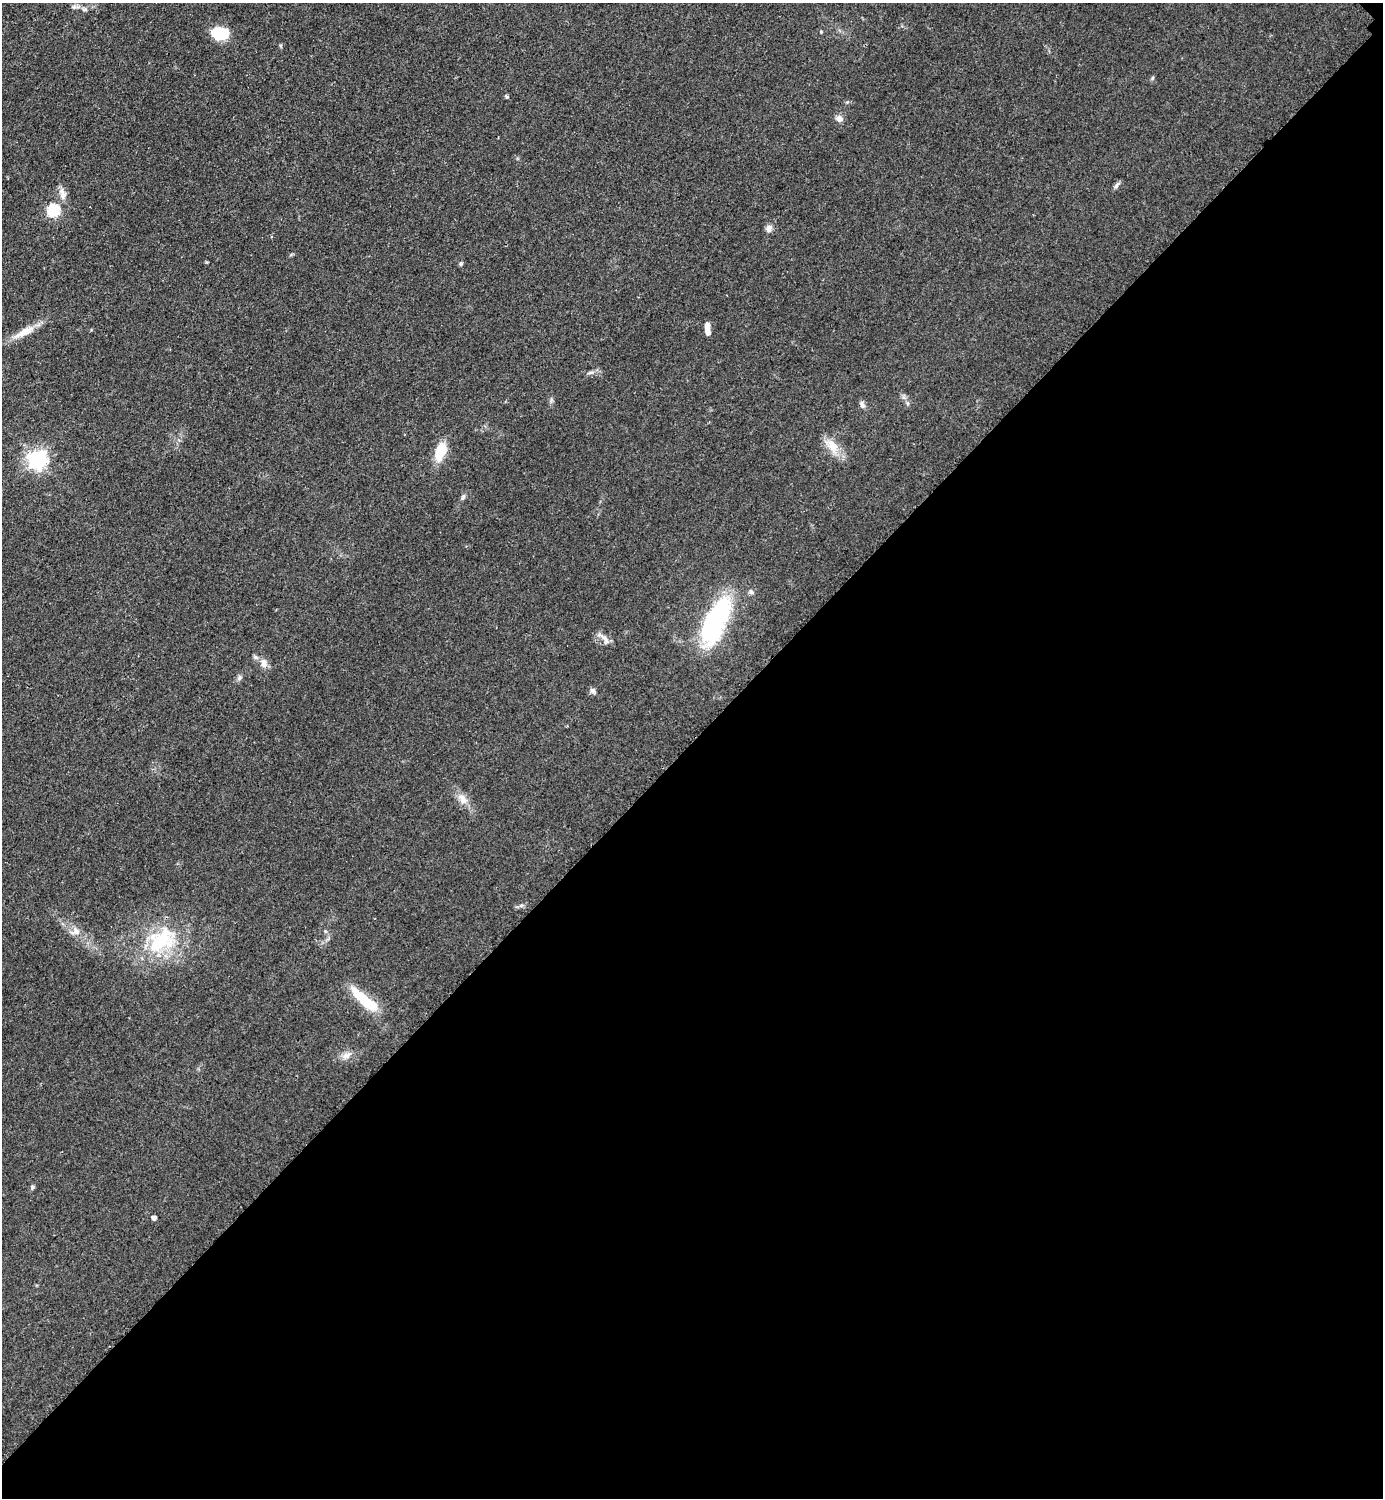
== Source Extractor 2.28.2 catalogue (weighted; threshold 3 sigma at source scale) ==
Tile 12 of 4 x 4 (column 4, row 3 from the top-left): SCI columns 4458-5838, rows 1503-2998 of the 6005 x 6005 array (HDU 1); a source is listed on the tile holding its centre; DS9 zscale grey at full resolution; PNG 1385 x 1500 px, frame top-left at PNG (2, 3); no overlay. Shown black and unused: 51% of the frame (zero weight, under 2 of 3 exposures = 1% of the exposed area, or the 3 px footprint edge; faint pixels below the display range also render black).
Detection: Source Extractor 2.28.2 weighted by HDU 2 'WHT'; one run over the whole footprint, this tile lists its part. Background 0.0797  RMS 0.0079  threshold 0.0354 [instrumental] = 3 sigma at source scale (4.5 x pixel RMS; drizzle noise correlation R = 1.50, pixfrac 1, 0.05/0.05 arcsec/px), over >= 5 px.
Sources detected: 37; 1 inside a brighter object's white glare — not listed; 1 inside a brighter listed object's ellipse — not listed separately; the other 35 listed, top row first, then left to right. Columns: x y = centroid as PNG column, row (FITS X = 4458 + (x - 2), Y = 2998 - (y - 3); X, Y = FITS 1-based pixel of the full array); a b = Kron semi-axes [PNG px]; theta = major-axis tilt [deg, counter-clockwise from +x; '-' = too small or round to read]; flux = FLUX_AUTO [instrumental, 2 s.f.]
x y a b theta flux
84 9 8 6 -14 2.2
821 32 4 4 - 0.76
220 33 18 13 -8 24
1152 78 6 4 50 1.1
506 97 4 3 - 2
839 118 8 8 - 4.2
1116 185 10 5 53 2.2
62 194 18 7 -79 5.6
53 210 6 6 - 92
769 228 9 7 70 3.5
271 237 4 3 - 0.75
461 264 5 4 - 1.6
707 329 14 5 -85 5.7
25 332 32 9 27 13
590 372 8 4 9 1.8
907 403 6 4 -71 1.3
862 405 11 6 -73 2.4
832 446 21 13 -63 13
440 451 24 12 71 18
37 460 7 7 - 350
463 497 9 5 65 1.9
751 592 7 6 - 1.9
715 621 44 20 71 110
604 638 21 6 -46 4.5
264 663 13 9 -72 5.3
239 677 8 5 70 1.9
593 691 9 7 -45 2.3
463 799 16 10 -56 7.4
521 905 7 4 1 1.6
75 931 14 11 19 6.1
161 940 48 30 36 59
365 1000 33 9 -41 36
347 1055 16 8 27 5.4
32 1187 6 5 - 1.4
154 1218 4 4 - 3.5